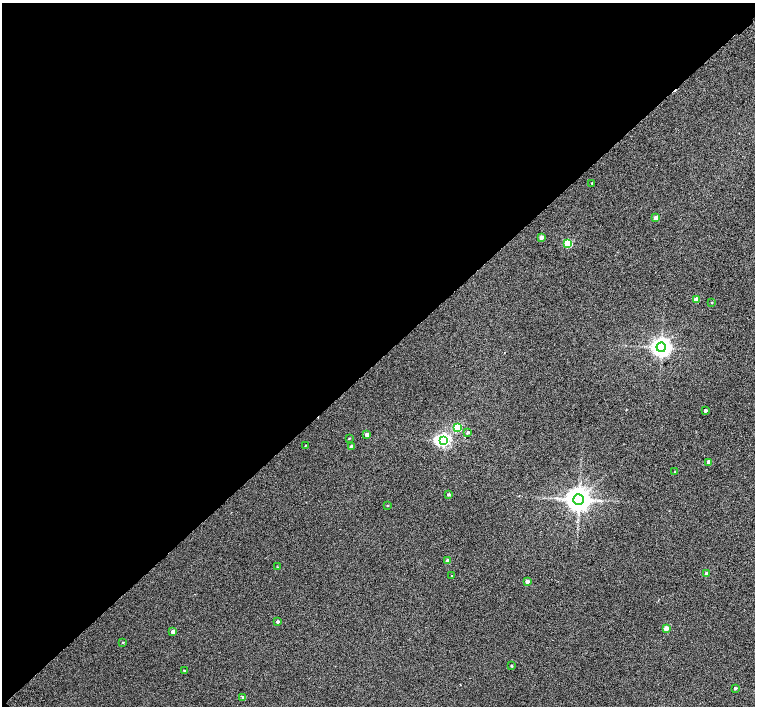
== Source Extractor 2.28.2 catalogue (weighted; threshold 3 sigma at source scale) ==
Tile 5 of 4 x 4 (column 1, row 2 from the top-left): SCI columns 51-1556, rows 3080-4486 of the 6118 x 6093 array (HDU 1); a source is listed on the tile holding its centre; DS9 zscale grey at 2 x 2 block average (1 PNG px = mean of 2 x 2 image px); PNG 757 x 708 px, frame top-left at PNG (2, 3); each listed source drawn as its Kron ellipse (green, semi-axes under 4 px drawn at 4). Shown black and unused: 51% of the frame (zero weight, under 2 of 3 exposures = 3% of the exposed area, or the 3 px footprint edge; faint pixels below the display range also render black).
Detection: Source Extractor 2.28.2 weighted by HDU 2 'WHT'; one run over the whole footprint, this tile lists its part. Background 0.0524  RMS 0.052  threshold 0.234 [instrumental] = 3 sigma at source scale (4.5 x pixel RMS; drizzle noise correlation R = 1.50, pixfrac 1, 0.0396/0.0396 arcsec/px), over >= 5 px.
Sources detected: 35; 1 inside a brighter object's white glare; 1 cosmic-ray / hot-pixel residue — neither listed nor drawn; the other 33 listed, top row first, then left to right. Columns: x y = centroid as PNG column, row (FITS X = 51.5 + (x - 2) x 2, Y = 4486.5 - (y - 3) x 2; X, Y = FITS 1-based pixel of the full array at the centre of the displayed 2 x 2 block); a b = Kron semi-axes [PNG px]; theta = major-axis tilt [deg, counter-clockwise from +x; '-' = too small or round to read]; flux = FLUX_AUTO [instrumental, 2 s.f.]
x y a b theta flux
592 183 3 2 - 8
655 218 3 3 - 65
541 237 3 3 - 61
568 244 3 3 - 490
696 299 3 3 - 100
711 303 3 2 - 6.8
661 347 4 4 - 6100
705 411 3 2 - 25
457 428 3 3 - 580
468 433 3 2 - 17
367 435 3 3 - 83
349 438 3 2 - 9.3
444 440 4 4 - 2400
305 445 2 2 - 6.4
351 446 3 3 - 24
709 462 3 3 - 77
675 471 3 2 - 7.3
448 495 3 3 - 18
579 499 5 5 - 12000
387 506 2 2 - 6.6
448 561 3 3 - 48
277 567 3 2 - 6.9
707 573 3 2 - 58
451 575 2 2 - 5
527 581 3 3 - 50
277 622 2 2 - 29
666 628 3 3 - 130
173 632 3 2 - 74
123 642 3 2 - 7.5
511 666 3 3 - 9.7
184 670 2 2 - 8
735 688 2 2 - 18
243 698 3 3 - 38